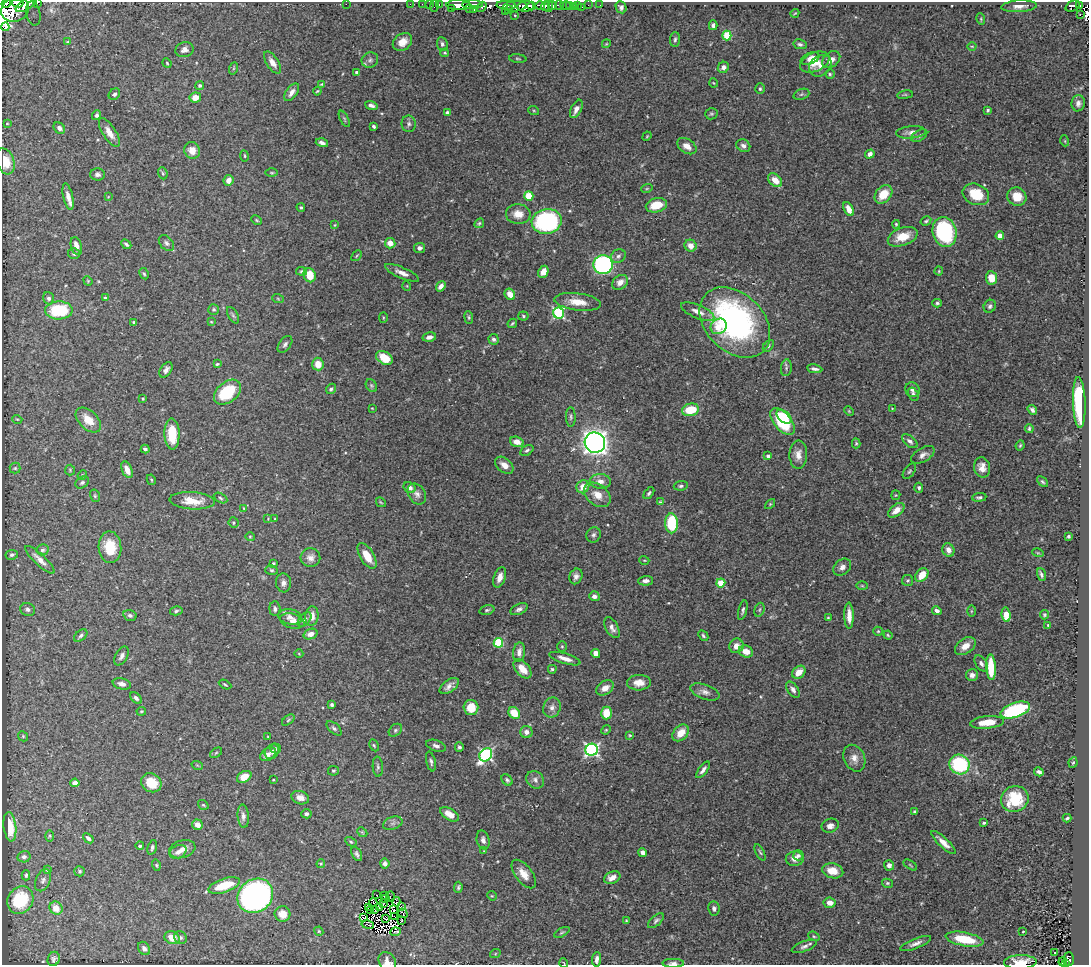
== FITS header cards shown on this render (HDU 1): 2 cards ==
NAXIS1  =                 1087
NAXIS2  =                  963

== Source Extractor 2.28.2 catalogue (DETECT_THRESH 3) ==
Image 1087 x 963 px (HDU 1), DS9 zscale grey, 1 PNG px = 1 image px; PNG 1091 x 967 px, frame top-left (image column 1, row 963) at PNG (2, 2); each listed source drawn as its Kron ellipse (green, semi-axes under 4 px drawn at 4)
Background 0.58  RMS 0.023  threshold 0.0704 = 3 sigma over >= 5 px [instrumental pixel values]
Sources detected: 458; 8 with non-positive FLUX_AUTO (blend fragments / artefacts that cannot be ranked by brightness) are neither listed nor drawn; the other 450 listed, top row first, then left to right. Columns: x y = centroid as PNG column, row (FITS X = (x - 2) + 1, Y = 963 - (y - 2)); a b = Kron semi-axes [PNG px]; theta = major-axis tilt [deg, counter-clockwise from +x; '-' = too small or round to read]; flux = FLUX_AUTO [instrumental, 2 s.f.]
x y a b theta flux
6 3 5 3 - 530
18 3 5 3 - 520
37 3 3 2 - 80
26 4 12 5 31 1200
346 4 2 2 - 28
410 4 2 2 - 9.9
422 4 2 2 - 9.1
429 4 2 2 - 8.8
439 4 3 3 - 27
459 5 12 5 -3 1400
472 5 10 3 1 1000
506 5 10 2 -4 470
540 5 5 3 - 360
552 5 4 3 - 330
559 5 5 3 - 140
578 5 3 3 - 32
588 5 2 2 - 6.3
600 5 2 2 - 5
434 6 6 2 72 29
515 6 12 5 6 710
526 6 8 5 7 1900
531 6 4 2 - 430
546 6 5 3 - 380
548 6 6 3 80 520
566 6 5 4 - 86
569 6 3 3 - 120
1019 6 18 6 4 11
1073 6 7 5 24 250
1080 6 3 3 - 140
482 7 5 3 - 170
573 7 2 2 - 7.7
582 7 3 2 - 4.7
621 7 6 5 - 4.9
15 9 14 12 27 1900
451 9 3 2 - 95
469 9 2 2 - 56
474 10 3 2 - 18
509 10 4 2 - 180
505 11 2 2 - 18
795 13 5 3 - 1.4
33 14 12 7 -78 9.9
515 15 3 2 - 1.2
1080 15 3 2 - 56
981 19 6 3 -73 1.9
713 25 5 4 - 4.7
5 27 4 3 - 940
727 36 5 4 - 74
675 39 7 5 86 3.4
68 42 4 3 - 1.6
402 42 10 8 38 16
442 44 7 5 -83 3.6
606 44 4 3 - 1.5
800 44 6 5 - 3.7
972 46 4 3 - 1.4
184 50 9 7 19 7.7
445 53 4 3 - 1.8
810 58 10 5 24 11
518 59 9 3 -5 2.2
370 60 8 7 - 4.9
831 60 10 7 39 9.9
815 62 15 9 24 23
167 63 5 4 - 1.7
272 63 12 6 -56 11
820 66 12 10 40 11
723 67 6 5 - 8
234 68 6 4 71 2
357 72 3 3 - 3.8
830 74 5 4 - 2.4
714 83 4 3 - 1.2
322 84 4 3 - 1.6
200 86 4 4 - 3.1
760 89 5 4 - 2.5
317 91 4 3 - 1.8
292 92 10 5 54 8.1
114 94 6 5 - 4.3
801 94 8 5 20 3.1
905 95 8 4 8 2.2
195 97 6 5 - 16
1078 103 8 6 80 7.3
371 105 6 4 -19 5
576 109 10 5 64 9.8
988 110 3 3 - 2.5
534 111 5 3 - 1.6
447 112 4 4 - 3.5
711 114 6 5 - 2.6
97 115 5 4 - 3.5
344 119 9 4 -63 2.6
7 124 3 2 - 1.2
409 124 8 7 - 4.9
374 126 4 3 - 2.8
59 128 6 5 - 6.2
911 132 15 6 5 8.2
109 133 16 6 -57 14
647 136 5 4 - 1.5
919 136 9 5 30 3.7
1065 141 5 3 - 1.5
322 143 6 3 -16 5.2
687 146 10 7 -33 13
743 146 7 6 - 6.4
192 150 8 7 - 14
870 154 5 4 - 8
244 156 5 3 - 1.6
5 161 13 9 -71 26
163 173 6 4 -69 2.2
272 173 6 3 -1 1.6
98 174 7 6 - 4.5
228 180 5 5 - 9.6
775 180 8 5 -44 17
647 188 6 3 20 1.7
883 194 10 7 48 29
976 194 13 10 -23 44
529 196 5 4 - 63
68 197 13 5 -77 11
108 197 4 2 - 1
1017 197 10 9 - 24
656 205 11 7 13 33
301 207 4 3 - 2
848 209 7 4 -65 15
518 214 12 10 -4 16
256 220 5 3 - 1.7
547 221 15 12 12 230
926 221 5 3 - 2.3
479 223 5 4 - 2.2
896 224 4 3 - 2
335 225 3 3 - 1.3
945 232 15 12 -74 160
1000 236 4 4 - 28
903 237 15 9 20 33
166 243 9 6 -49 4.7
390 243 5 5 - 15
126 244 6 4 -43 3.3
76 246 9 5 -74 12
690 246 6 6 - 14
419 248 5 5 - 5.2
74 254 6 5 - 3.2
357 256 6 4 46 1.8
618 256 8 6 34 4.5
603 265 9 9 - 350
301 271 5 4 - 2.4
939 271 4 4 - 1.5
543 272 6 5 - 14
402 273 18 5 -24 11
144 274 6 4 -62 2.3
310 275 7 6 - 31
991 278 7 5 -82 18
88 281 5 4 - 1.5
620 282 9 6 36 11
407 286 5 3 - 1.2
441 286 6 4 51 7.3
510 294 6 5 - 17
49 298 6 5 - 4.2
105 298 4 3 - 3.3
278 299 6 3 -20 1.8
578 302 23 8 -7 24
937 303 5 4 - 3
990 306 7 6 - 4
214 309 5 5 - 2.7
59 310 14 9 1 79
698 311 18 6 -23 12
559 313 5 5 - 190
233 315 9 4 -60 3.5
523 316 5 4 - 2.4
383 317 5 3 - 1.6
469 318 6 4 -83 2.2
134 322 3 3 - 2.1
211 322 4 3 - 1.4
735 322 41 29 -45 430
512 323 5 3 - 2.3
719 326 8 7 - 15
429 337 7 4 11 6.9
493 339 5 5 - 3.9
285 344 9 5 54 4.6
768 346 7 4 50 2.8
384 358 9 6 -32 35
217 364 4 3 - 2.5
318 364 6 5 - 21
786 368 8 5 81 4
815 369 8 3 -9 4.7
166 370 8 5 56 6.4
371 386 7 5 -56 2.8
331 389 6 4 46 3.4
912 390 7 7 - 5.5
227 392 15 10 39 75
913 394 7 5 -62 3.1
143 399 4 3 - 1.5
1079 402 25 6 -88 150
372 408 3 2 - 0.99
892 408 4 2 - 0.98
690 410 8 6 13 44
1032 410 5 4 - 4.3
849 411 5 3 - 1.4
571 417 10 4 -89 3.5
784 417 8 5 -38 40
17 419 5 3 - 1.4
88 420 15 9 -44 28
782 421 16 8 -51 86
1029 428 4 3 - 1.9
172 434 16 7 -88 46
910 441 9 5 -39 5
517 442 7 5 -19 15
595 443 10 10 - 940
856 443 5 4 - 2.1
1020 445 5 3 - 1.8
145 449 4 4 - 4
527 450 7 4 32 3.8
798 455 14 9 88 14
923 455 13 7 31 8
768 456 4 3 - 4.9
504 465 10 7 -40 13
982 467 10 8 -77 13
15 468 5 5 - 2.7
70 470 5 5 - 2.1
127 470 9 5 -67 14
909 471 9 5 52 3
82 475 5 4 - 1.7
151 480 5 4 - 1.9
600 481 10 7 -5 10
82 482 7 5 32 3.3
1042 482 6 4 -45 2.7
681 486 7 4 8 3.7
583 487 7 6 - 17
410 488 6 5 - 7.1
919 488 5 4 - 3.6
649 493 7 4 52 3.3
417 494 11 8 -57 8
597 495 15 10 -38 18
896 495 5 4 - 1.6
95 496 6 5 - 2.5
979 497 7 4 7 3.7
220 498 7 4 -28 3
192 501 22 8 -4 31
381 502 5 3 - 1.5
660 502 4 4 - 1.8
770 504 6 4 45 1.9
244 508 4 2 - 1.1
896 510 9 5 40 15
268 519 4 3 - 1
275 519 3 2 - 1.4
234 523 5 5 - 2.2
671 523 10 6 -87 77
593 535 8 7 - 4.5
1068 536 3 3 - 2.3
250 537 4 4 - 1.7
110 547 16 11 -86 45
42 550 6 5 - 3.6
948 550 7 6 - 11
1038 553 6 3 -17 1.4
12 555 6 5 - 3.6
367 556 14 7 -59 26
310 558 10 9 - 9.9
40 560 19 5 -43 13
644 560 5 3 - 1.6
273 564 3 3 - 2.5
842 567 10 7 41 7.6
271 570 6 4 -15 2.5
922 575 8 5 47 24
1041 575 7 4 -72 3.9
576 576 8 6 68 6.1
500 577 11 5 71 12
908 580 6 5 - 2.6
646 581 7 5 2 6.6
283 583 9 7 -84 7
721 583 4 4 - 49
862 586 6 4 -2 2
594 596 5 5 - 6.2
28 609 7 6 - 4.6
275 609 7 5 -86 4.8
519 609 9 5 24 5.1
487 610 7 4 15 3
743 610 10 3 75 3.6
759 610 7 5 72 2.5
176 611 6 4 13 3
937 611 5 4 - 6.6
971 611 6 4 90 1.9
130 615 6 5 - 4.7
1006 615 7 4 -83 36
1044 615 5 4 - 2.2
312 616 10 6 84 12
849 616 13 4 -89 14
290 617 12 7 -12 10
828 618 3 3 - 1.6
305 620 8 5 49 5.6
292 621 12 7 -15 10
1048 625 3 3 - 1.4
612 628 11 6 -61 8.1
878 631 5 4 - 1.9
310 634 7 5 19 9.6
888 635 4 3 - 1.8
81 636 8 5 39 3.8
703 636 5 3 - 2.5
498 643 5 4 - 89
562 646 5 4 - 2
736 646 7 7 - 12
965 646 11 7 35 15
519 652 9 6 84 9.4
746 652 7 6 - 16
596 653 4 4 - 11
299 654 4 3 - 1.3
122 656 10 6 61 6.2
565 659 16 5 -17 12
981 663 9 5 -56 5.6
991 667 12 5 -87 46
522 669 11 6 -49 22
552 669 4 4 - 2.5
799 672 7 5 39 21
972 675 6 6 - 7.4
639 683 12 7 3 16
122 684 9 5 -12 8.9
225 684 6 3 -27 1.9
449 686 11 6 35 8.6
605 688 9 6 33 13
793 690 9 5 -54 6.3
705 692 15 7 -19 8.8
136 698 7 4 -45 4.8
332 705 4 3 - 2.9
471 708 7 7 - 30
552 708 10 8 70 8.5
1015 710 15 7 19 150
141 711 5 3 - 1.6
514 713 6 5 - 30
606 713 6 5 - 30
288 720 7 3 37 2.3
987 722 17 6 6 26
334 728 9 5 -42 3.9
395 730 7 5 42 3.7
606 730 5 4 - 1.8
526 732 6 6 - 8.7
681 733 9 6 46 22
630 735 4 3 - 1.5
23 736 5 4 - 1.9
268 737 3 3 - 1.3
374 745 6 4 -62 2.2
436 746 10 5 -18 5.7
459 747 5 4 - 3.7
275 748 5 4 - 2.5
592 750 6 6 - 350
272 752 8 6 48 4.8
216 753 7 3 36 2.1
268 754 9 6 35 6.7
486 755 7 5 48 290
854 758 14 10 -65 12
431 762 10 4 -76 4.3
1073 762 5 4 - 1.8
197 765 6 3 -19 1.6
959 765 10 9 - 130
378 767 10 5 -86 4
703 770 10 4 53 6.3
333 771 5 5 - 2.2
1039 772 5 4 - 4.2
244 777 8 5 29 23
273 780 3 3 - 1.2
507 780 6 5 - 3.3
535 780 9 8 - 7.1
75 783 5 4 - 6.9
151 783 10 9 - 33
300 798 9 6 -18 10
1015 799 14 13 - 56
203 805 5 3 - 2
915 812 3 3 - 2.8
306 814 5 4 - 4.4
449 814 10 5 -32 14
243 816 12 5 -85 6.5
1067 818 4 2 - 2.2
393 823 10 6 19 5.8
984 823 3 3 - 2.4
197 825 5 5 - 7.8
830 826 9 7 21 7
10 827 15 6 -83 22
362 832 5 4 - 1.9
50 836 6 4 89 2.1
88 838 6 3 -40 4.5
483 840 9 6 -75 6.3
351 842 6 4 -30 2.2
943 843 16 5 -44 13
140 846 4 4 - 2.9
152 847 8 4 74 3.5
182 849 13 8 17 11
484 851 4 3 - 1.2
178 852 9 6 28 7
760 852 9 3 -63 2.6
643 853 4 4 - 8.9
357 854 7 4 -64 4.3
798 855 5 5 - 4.1
24 857 7 5 13 5.2
795 859 9 7 2 11
321 864 4 4 - 1.6
385 864 5 4 - 6.2
156 865 6 4 -74 2
889 865 5 5 - 5.6
910 865 7 3 -34 1.8
47 870 4 4 - 2
80 871 5 5 - 2.9
833 871 11 7 -14 23
524 874 16 8 -53 17
26 875 5 4 - 2.5
612 878 8 6 23 12
43 880 11 7 66 5.8
887 883 5 4 - 2.3
224 885 16 7 18 45
458 887 5 4 - 2.8
377 895 2 2 - 1.8
384 895 3 2 - 2.8
255 896 19 16 38 660
492 896 5 4 - 1.7
390 897 5 2 - 1.4
385 899 3 2 - 0.76
20 900 14 12 53 70
396 902 4 3 - 2.4
373 903 4 2 - 2.6
830 903 6 5 - 11
383 904 3 2 - 0.62
368 907 3 2 - 1.5
401 907 3 2 - 1.5
56 908 7 6 - 19
379 908 3 2 - 1.4
714 909 7 5 -81 4.7
370 910 2 2 - 0.61
375 910 3 2 - 1.7
393 910 3 2 - 1.3
403 913 5 2 - 1.1
282 914 8 7 - 20
395 917 3 2 - 1.8
363 918 4 2 - 0.96
385 919 4 2 - 1.2
402 920 3 2 - 2.8
626 921 3 2 - 1.5
656 921 10 5 43 3.8
368 925 6 3 -11 4.2
319 931 4 4 - 1.6
396 932 5 2 - 0.26
562 932 8 4 29 2.3
1023 932 3 2 - 1
814 936 6 4 -22 2.2
180 937 7 6 - 3.3
172 938 8 6 -26 20
965 939 19 7 -11 57
916 943 16 5 22 8.7
804 946 13 5 21 5.8
144 948 7 5 -56 5.8
1055 953 2 2 - 2.2
495 954 5 3 - 1.5
54 959 7 6 - 4.6
597 959 7 4 84 6.8
1069 959 7 5 89 88
387 961 10 8 -56 9.3
1020 962 16 7 1 19
1063 962 4 3 - 22
564 963 5 3 - 1.1
673 963 10 4 0 5.6
1065 964 3 3 - 21
At the frame edge (FLAGS 8, measured only in part): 10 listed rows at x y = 6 3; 18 3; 37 3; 26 4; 5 161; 387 961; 1020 962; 564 963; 673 963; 1065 964
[8 non-positive-flux detections neither listed nor drawn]